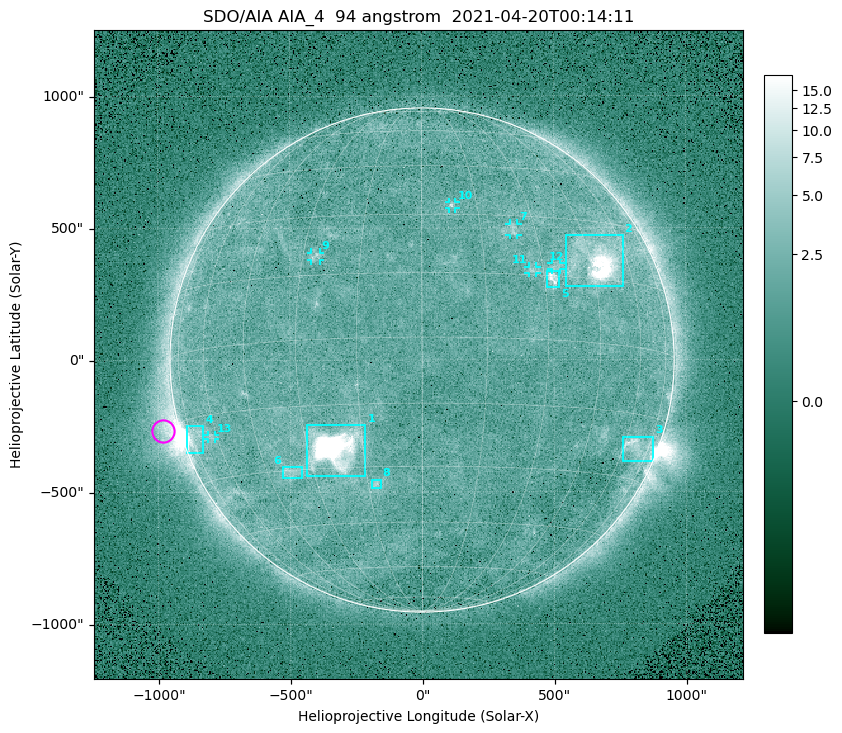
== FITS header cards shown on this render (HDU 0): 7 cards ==
TELESCOP= 'SDO/AIA '
INSTRUME= 'AIA_4   '
WAVELNTH=                   94
WAVEUNIT= 'angstrom'
DATE-OBS= '2021-04-20T00:14:11.12'
CTYPE1  = 'HPLN-TAN'
CTYPE2  = 'HPLT-TAN'

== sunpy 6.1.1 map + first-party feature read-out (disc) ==
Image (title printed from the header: SDO/AIA AIA_4  94 angstrom  2021-04-20T00:14:11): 512 x 512 px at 4.8 arcsec/px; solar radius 955 arcsec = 199 px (full disc in frame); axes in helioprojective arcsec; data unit not stated in the header (colour bar unlabelled)
Orientation: roll -0.138 deg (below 1 deg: not rotated)
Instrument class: DISC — disc imager (sunpy class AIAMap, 94 A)
Bright regions (active regions / flare kernels): reference = the median radial profile (limb darkening/brightening removed); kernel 5 px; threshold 5 sigma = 2.45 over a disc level ~1.74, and >= 1.15x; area >= 9 px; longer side >= 5 px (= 24 arcsec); searched inside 0.97 R_sun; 13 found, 13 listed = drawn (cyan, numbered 1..; 6 of them under ~33 arcsec drawn as corner ticks so the feature stays visible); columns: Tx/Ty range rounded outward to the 10 arcsec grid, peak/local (2 s.f.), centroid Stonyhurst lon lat
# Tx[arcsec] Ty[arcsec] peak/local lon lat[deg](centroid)
1 -440..-210 -440..-240 882 -22 -25
2 540..760 280..470 41 +47 +20
3 760..880 -390..-290 4.4 +66 -22
4 -900..-830 -350..-250 6.8 -72 -19
5 470..520 270..340 6.3 +32 +14
6 -530..-450 -450..-400 3.1 -37 -31
7 330..370 470..520 3.1 +24 +26
8 -190..-160 -490..-450 3.4 -13 -34
9 -420..-380 380..410 3 -27 +20
10 100..130 570..600 3.3 +8 +33
11 400..440 330..360 2.8 +27 +16
12 490..530 340..370 2.7 +34 +17
13 -810..-780 -300..-280 2.6 -63 -20
Off-limb structures (1.02-1.3 R_sun): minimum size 50 px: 6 found; the strongest spans PA ~90..115 deg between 1.02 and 1.22 R_sun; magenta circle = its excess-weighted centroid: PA ~105 deg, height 1.06 R_sun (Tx ~-980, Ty ~-270 arcsec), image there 5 x the reference